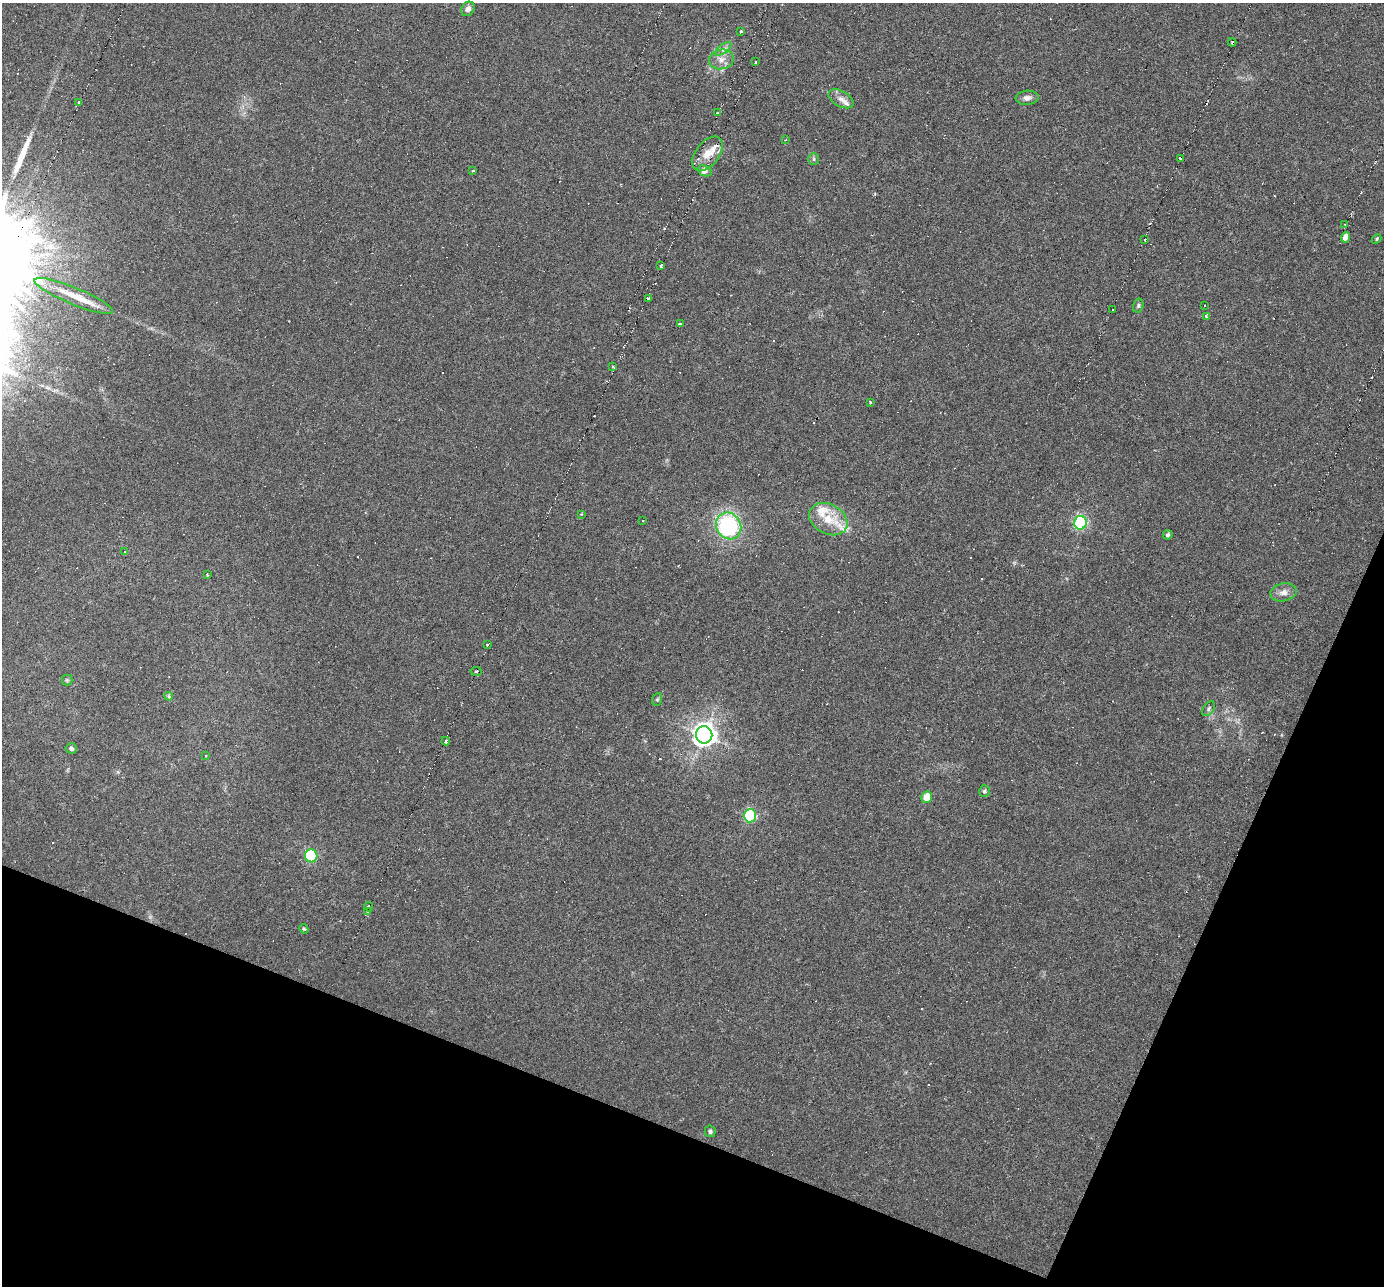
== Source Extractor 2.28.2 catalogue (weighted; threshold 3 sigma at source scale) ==
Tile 15 of 4 x 4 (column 3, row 4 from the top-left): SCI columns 2763-4144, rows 142-1425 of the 5556 x 5578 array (HDU 1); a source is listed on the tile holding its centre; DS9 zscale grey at full resolution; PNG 1386 x 1288 px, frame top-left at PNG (2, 3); each listed source drawn as its Kron ellipse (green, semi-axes under 4 px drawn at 4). Shown black and unused: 20% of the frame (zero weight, under 3 of 6 exposures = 2% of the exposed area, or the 3 px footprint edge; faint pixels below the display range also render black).
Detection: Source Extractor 2.28.2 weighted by HDU 2 'WHT'; one run over the whole footprint, this tile lists its part. Background -0.17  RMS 0.0059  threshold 0.0241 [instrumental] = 3 sigma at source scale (4.09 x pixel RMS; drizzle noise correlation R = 1.36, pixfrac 0.8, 0.05/0.05 arcsec/px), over >= 5 px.
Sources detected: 105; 43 cosmic-ray / hot-pixel residue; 1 long thin detection or spike segment (spike, bleed or trail) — neither listed nor drawn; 4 inside a brighter listed object's ellipse — not listed separately; the other 57 listed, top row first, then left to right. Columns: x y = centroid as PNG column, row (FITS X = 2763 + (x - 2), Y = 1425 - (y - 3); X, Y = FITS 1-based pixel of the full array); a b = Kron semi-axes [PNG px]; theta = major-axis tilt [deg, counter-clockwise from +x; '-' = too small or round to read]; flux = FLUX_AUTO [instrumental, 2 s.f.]
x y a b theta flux
468 9 8 6 53 2.4
741 31 3 2 - 0.48
1232 42 4 2 - 1.3
723 49 9 4 36 1.9
721 59 12 10 13 4.5
755 62 3 3 - 2.1
1027 98 11 7 4 2.4
841 99 14 7 -29 3.4
79 102 3 3 - 2.5
717 113 4 4 - 1.1
785 140 3 2 - 0.34
707 154 20 12 52 7.5
814 159 6 5 - 0.94
1181 159 4 2 - 0.78
473 170 4 3 - 0.99
705 171 7 5 -25 2.8
1345 224 3 2 - 0.72
1345 237 5 4 - 3.4
1376 239 5 4 - 0.73
1145 240 2 2 - 0.78
661 266 3 3 - 1.5
74 296 42 8 -22 11
649 298 3 2 - 0.76
1204 305 2 2 - 0.46
1138 306 7 5 75 1
1113 310 2 2 - 0.66
1206 316 3 3 - 1.5
680 324 4 3 - 1.3
613 367 3 2 - 0.75
870 402 3 3 - 1.4
581 514 4 4 - 0.54
828 519 20 15 -28 11
642 520 2 2 - 0.51
1080 523 7 6 - 99
729 526 14 12 -58 77
1168 535 5 4 - 1.1
124 551 3 3 - 0.95
207 575 3 3 - 0.61
1283 592 13 9 10 3.7
488 645 4 3 - 2.6
476 671 5 2 - 0.81
67 680 5 5 - 0.86
169 696 4 3 - 0.87
657 699 6 5 - 0.81
1209 709 8 5 55 1.2
704 735 9 8 - 450
446 741 4 3 - 1.5
71 748 5 5 - 1.5
205 755 4 3 - 0.92
984 791 6 5 - 1.1
927 797 6 5 - 9.7
750 816 6 6 - 63
311 856 6 6 - 69
369 907 5 3 - 1.4
367 911 4 2 - 1.9
304 929 5 4 - 0.67
710 1131 6 5 - 1.2